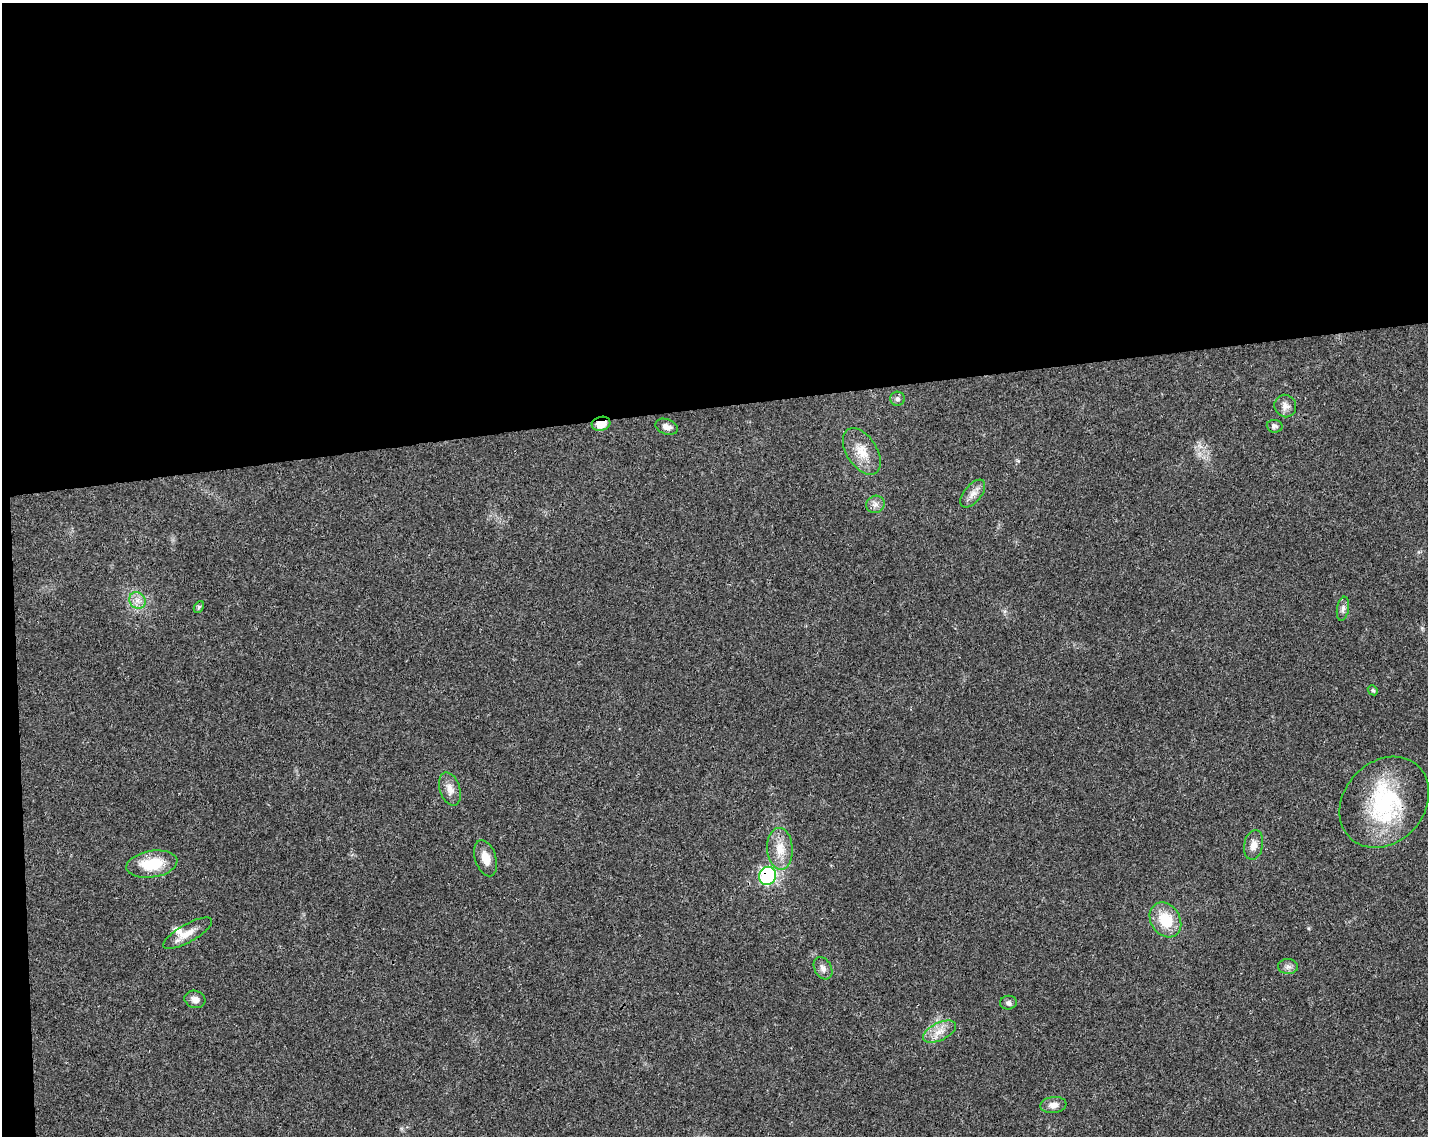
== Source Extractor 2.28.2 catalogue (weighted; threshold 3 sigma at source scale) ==
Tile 1 of 3 x 4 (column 1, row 1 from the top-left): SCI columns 57-1482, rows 3459-4592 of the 4348 x 4649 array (HDU 1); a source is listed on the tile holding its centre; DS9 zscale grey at full resolution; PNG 1430 x 1138 px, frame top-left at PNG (2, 3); each listed source drawn as its Kron ellipse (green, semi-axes under 4 px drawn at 4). Shown black and unused: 37% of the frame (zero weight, under 3 of 4 exposures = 5% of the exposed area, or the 3 px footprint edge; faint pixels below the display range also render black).
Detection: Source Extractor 2.28.2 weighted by HDU 2 'WHT'; one run over the whole footprint, this tile lists its part. Background 0.025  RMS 0.0029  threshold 0.013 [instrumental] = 3 sigma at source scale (4.5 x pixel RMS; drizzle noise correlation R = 1.50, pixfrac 1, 0.0396/0.0396 arcsec/px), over >= 5 px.
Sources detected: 30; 3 inside a brighter listed object's ellipse — not listed separately; the other 27 listed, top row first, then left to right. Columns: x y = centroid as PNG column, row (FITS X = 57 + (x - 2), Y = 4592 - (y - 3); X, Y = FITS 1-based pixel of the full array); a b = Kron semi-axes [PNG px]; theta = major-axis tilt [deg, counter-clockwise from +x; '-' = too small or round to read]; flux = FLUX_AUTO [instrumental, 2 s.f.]
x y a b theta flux
897 399 7 7 - 0.83
1285 406 11 11 - 1.8
601 424 9 7 14 4.4
1275 426 8 6 -4 0.82
666 427 11 7 -19 1.7
862 451 26 15 -57 5.6
973 494 16 8 51 2.1
875 504 9 8 - 1.4
137 600 9 7 -47 1.7
199 607 6 4 63 0.49
1343 609 12 6 80 1.1
1373 690 5 4 - 0.42
450 789 17 10 -72 2.6
1384 802 50 40 47 29
1254 845 15 9 79 2.3
780 849 21 13 -86 4.9
486 858 19 10 -72 3.4
152 864 26 13 9 10
767 876 9 8 - 34
1165 920 18 14 -57 9.1
188 933 28 9 30 3.5
1288 966 10 7 -2 1.2
823 968 12 8 -61 1.5
195 999 10 8 -17 1.5
1008 1003 8 7 - 0.84
940 1032 18 9 25 3.2
1053 1105 13 8 7 2
Overlapping masked pixels (flux is a lower limit): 3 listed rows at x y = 601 424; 1384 802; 767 876